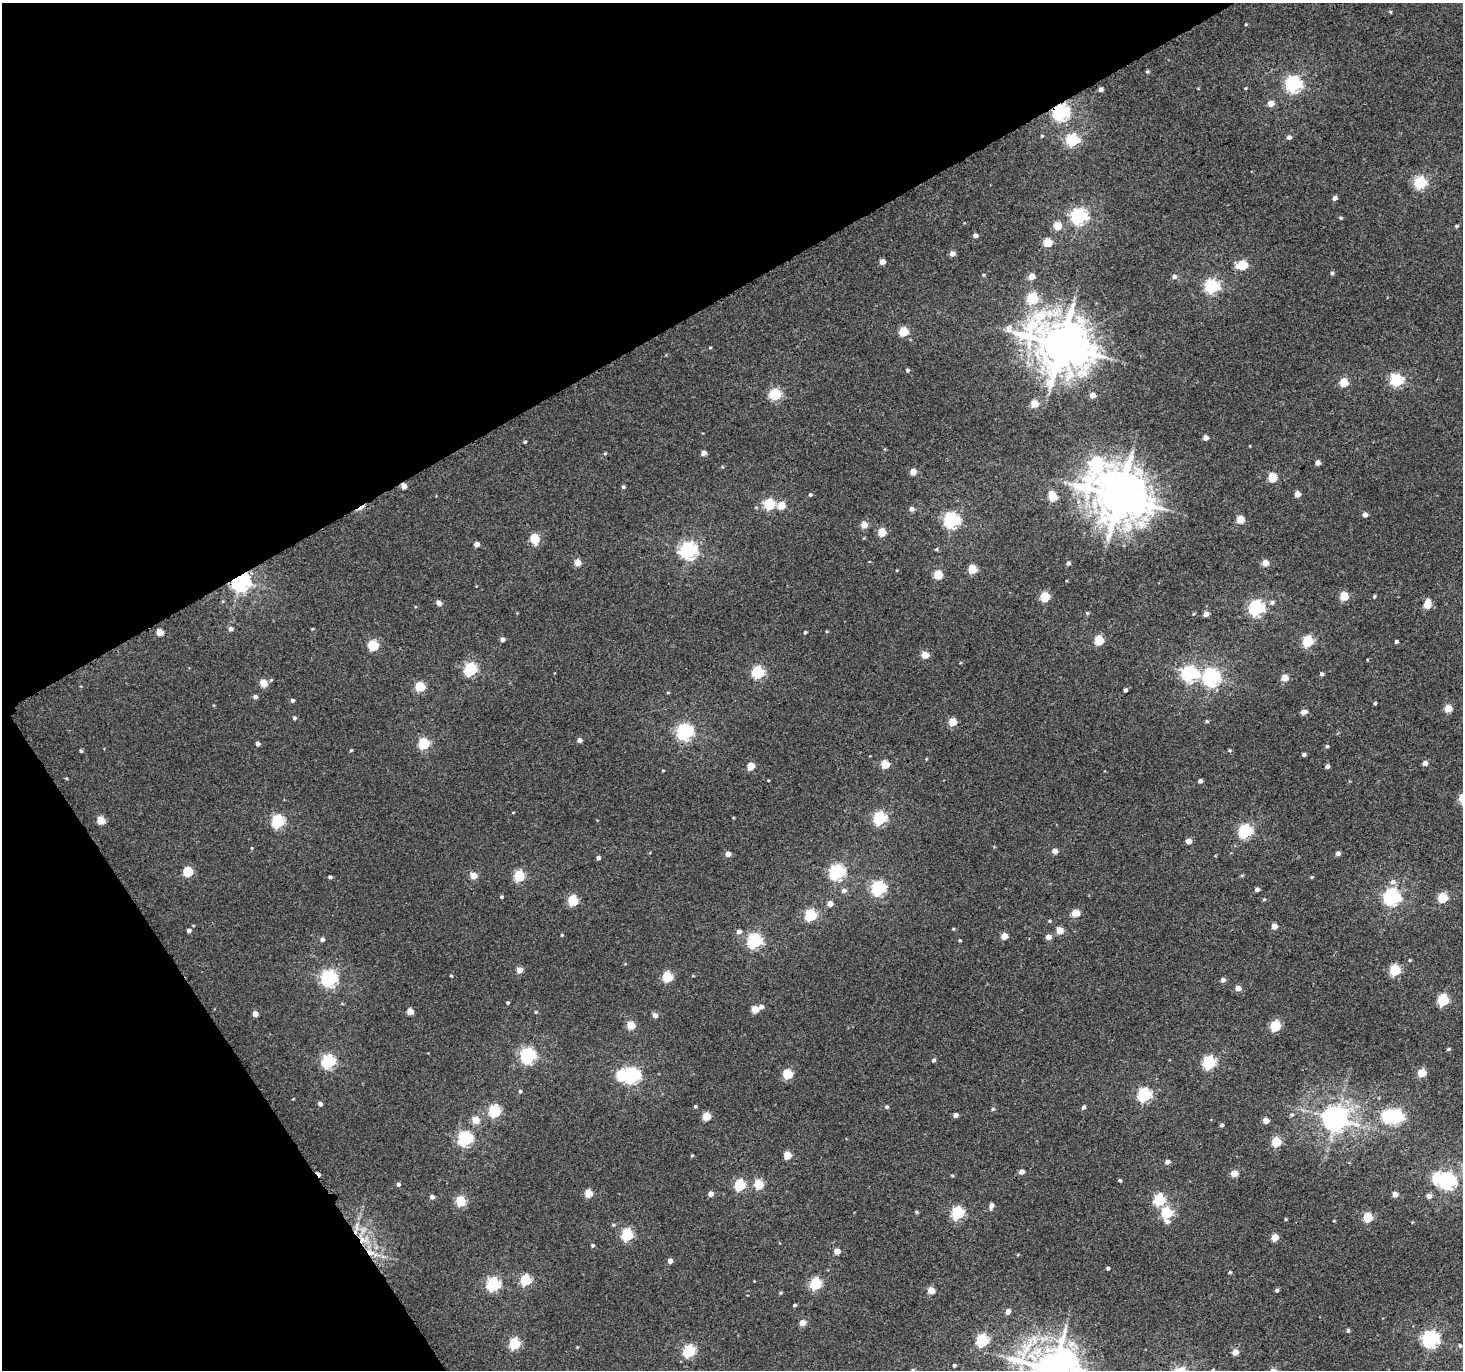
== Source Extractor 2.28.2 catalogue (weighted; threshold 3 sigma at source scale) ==
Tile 5 of 4 x 4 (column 1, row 2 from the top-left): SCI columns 22-1482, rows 2926-4293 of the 5883 x 5787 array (HDU 1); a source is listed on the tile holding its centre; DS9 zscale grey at full resolution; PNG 1465 x 1372 px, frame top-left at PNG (2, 3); no overlay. Shown black and unused: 29% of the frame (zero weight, under 3 of 4 exposures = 2% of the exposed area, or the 3 px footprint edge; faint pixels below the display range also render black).
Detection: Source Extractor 2.28.2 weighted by HDU 2 'WHT'; one run over the whole footprint, this tile lists its part. Background 0.00159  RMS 0.0052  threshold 0.0235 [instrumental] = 3 sigma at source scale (4.5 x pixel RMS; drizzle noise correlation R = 1.50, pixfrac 1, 0.0396/0.0396 arcsec/px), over >= 5 px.
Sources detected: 275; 3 inside a brighter object's white glare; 2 cosmic-ray / hot-pixel residue — not listed; the other 270 listed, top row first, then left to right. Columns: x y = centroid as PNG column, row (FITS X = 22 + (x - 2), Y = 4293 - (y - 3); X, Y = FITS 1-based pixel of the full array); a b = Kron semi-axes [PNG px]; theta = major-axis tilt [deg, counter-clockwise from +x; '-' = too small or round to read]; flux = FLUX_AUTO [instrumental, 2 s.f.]
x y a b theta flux
1390 12 5 3 - 0.53
1246 24 4 3 - 0.45
1147 71 5 4 - 0.76
1293 84 6 6 - 150
1246 88 4 3 - 0.42
1101 89 4 4 - 1.5
1271 103 5 5 - 5.6
1060 112 6 6 - 180
1042 136 5 4 - 0.53
1289 137 5 5 - 1.7
1072 140 6 6 - 69
1420 183 6 6 - 63
1335 198 5 4 - 2.1
1079 216 6 6 - 160
1341 218 5 4 - 0.69
1057 226 5 5 - 12
1456 226 5 4 - 0.83
975 235 5 4 - 1.8
1048 242 5 5 - 16
952 254 5 5 - 3.5
882 262 4 4 - 4
1243 265 5 5 - 23
1237 266 6 6 - 2.9
1332 273 5 5 - 0.92
983 275 4 4 - 0.6
1031 276 5 4 - 7.7
1174 276 5 5 - 1.9
1212 286 6 6 - 94
1032 299 5 5 - 42
903 331 5 5 - 21
1061 345 17 15 -28 2600
710 347 4 3 - 0.5
907 370 5 5 - 0.99
1397 380 6 6 - 64
1344 382 5 5 - 18
775 394 5 5 - 50
1092 395 4 4 - 5.1
1034 404 5 5 - 14
1205 438 4 4 - 3.7
525 442 4 4 - 0.77
1250 446 3 2 - 0.33
885 449 4 4 - 0.48
703 453 4 4 - 3
605 454 5 4 - 0.58
1096 462 56 21 63 71
1318 463 4 4 - 3.2
722 467 5 4 - 0.57
913 472 4 4 - 6.8
1272 477 5 5 - 22
404 486 4 4 - 4.7
623 487 4 4 - 0.9
810 494 4 4 - 0.86
1297 494 4 4 - 5.6
1053 497 7 5 -63 17
1119 497 14 13 - 2500
769 504 5 5 - 42
781 506 5 5 - 11
912 509 5 5 - 2.4
1365 515 4 4 - 2.6
1240 519 5 5 - 13
951 520 6 6 - 150
864 525 5 5 - 7.2
882 532 5 5 - 16
535 539 6 5 - 23
477 544 4 4 - 3.6
936 549 5 4 - 0.68
689 550 7 6 - 180
578 562 4 4 - 8.1
1068 563 5 4 - 1.4
1265 563 4 4 - 7.1
972 569 5 5 - 19
897 570 4 3 - 0.43
938 574 5 5 - 20
240 581 7 6 - 320
1344 596 5 5 - 16
1374 596 3 3 - 0.81
1045 597 5 5 - 22
1272 602 6 5 - 1.4
439 603 4 4 - 3.9
1427 604 7 5 83 13
1256 608 6 6 - 130
1087 613 5 4 - 0.65
1206 614 4 4 - 3.2
230 629 4 4 - 2.2
312 629 4 3 - 0.48
827 631 4 3 - 0.48
160 632 5 4 - 8.4
805 632 3 3 - 0.72
502 639 4 4 - 2.2
1099 640 5 5 - 23
1308 641 5 5 - 42
1396 642 3 3 - 1.2
373 645 5 5 - 35
925 655 5 5 - 9.3
470 669 6 6 - 71
758 672 6 5 - 63
1189 674 7 6 - 140
1322 674 4 4 - 1.3
1211 677 7 6 - 180
1284 678 5 4 - 9.3
263 683 5 5 - 11
420 686 5 5 - 26
1125 690 4 3 - 1.3
255 697 5 4 - 1.9
292 700 4 4 - 1.2
1375 703 4 3 - 0.7
1448 708 5 5 - 11
1304 712 5 4 - 4.5
294 718 4 4 - 1.3
1207 721 4 4 - 0.86
952 722 5 5 - 12
685 732 6 6 - 150
579 740 4 4 - 2.8
424 743 5 5 - 43
258 744 4 4 - 2.2
1327 746 4 4 - 0.76
351 750 5 3 - 0.5
1229 750 5 4 - 0.62
81 751 4 3 - 0.83
1304 754 4 4 - 1.2
1425 763 5 4 - 3.1
885 764 5 5 - 16
751 766 5 5 - 12
1327 766 5 4 - 1.7
663 770 4 3 - 0.42
66 778 4 3 - 0.52
768 780 3 2 - 0.39
1200 781 4 4 - 2
513 812 4 3 - 0.43
879 818 6 6 - 80
101 820 5 5 - 14
278 821 6 6 - 69
1245 831 6 6 - 87
1189 841 4 4 - 5
252 848 4 4 - 0.45
1054 851 4 4 - 3.9
1338 853 4 4 - 2.2
728 854 4 4 - 4.2
598 858 4 4 - 1.5
188 871 5 5 - 27
837 872 6 6 - 130
473 875 5 4 - 8
1242 875 6 3 19 0.57
519 876 5 5 - 40
330 877 4 3 - 1.2
1312 877 5 4 - 0.53
1392 882 8 6 18 2.6
878 888 6 6 - 100
1257 889 4 4 - 2.1
844 890 6 5 - 1.9
501 897 4 4 - 0.71
1392 897 6 6 - 170
1442 898 5 5 - 27
1264 899 5 4 - 0.62
573 900 5 5 - 34
830 904 5 5 - 4.2
1076 913 5 5 - 13
811 915 5 5 - 54
1049 921 4 4 - 0.58
1274 926 4 4 - 5
953 929 4 3 - 0.5
189 930 4 4 - 1.4
1060 930 5 5 - 8.9
739 932 6 5 - 2.1
562 935 4 3 - 0.49
1004 936 5 4 - 8.4
1048 937 5 5 - 3.5
322 939 5 4 - 1.8
960 940 3 3 - 0.69
754 941 6 6 - 100
520 970 4 4 - 6.3
1395 970 5 5 - 39
451 975 4 3 - 0.5
667 977 5 5 - 33
329 978 6 6 - 160
1223 980 5 5 - 1.7
1238 988 5 4 - 4.4
1443 1000 5 5 - 48
508 1003 4 4 - 0.84
761 1007 5 4 - 2.4
755 1009 5 5 - 11
410 1012 5 5 - 6.8
536 1012 4 4 - 0.62
255 1014 4 4 - 4.1
655 1015 5 4 - 3.4
631 1025 5 5 - 15
1275 1026 5 5 - 35
1448 1049 5 3 - 0.67
528 1056 6 6 - 130
933 1060 5 5 - 1.1
328 1061 6 6 - 86
1209 1063 6 6 - 75
1422 1073 5 5 - 18
787 1074 5 5 - 27
621 1075 6 5 - 30
632 1075 6 6 - 150
520 1091 4 4 - 0.91
1144 1095 6 6 - 87
320 1104 4 4 - 2.2
695 1106 4 4 - 0.78
887 1107 5 4 - 0.98
1083 1107 5 4 - 1.6
993 1109 5 4 - 0.86
495 1111 6 5 - 56
955 1115 4 4 - 2.2
1292 1115 6 4 21 0.75
706 1116 5 5 - 17
1397 1117 6 6 - 79
1335 1119 8 8 - 630
476 1120 5 5 - 9.8
1266 1120 4 4 - 6
1222 1125 4 4 - 1.1
465 1139 6 6 - 110
1276 1142 5 5 - 23
692 1155 4 4 - 0.54
787 1155 5 5 - 14
1167 1162 4 4 - 3
1021 1172 4 4 - 3.1
1234 1173 5 4 - 8.8
952 1176 5 3 - 0.59
1120 1180 4 3 - 0.82
1448 1181 7 6 - 180
398 1184 4 4 - 1.6
759 1184 5 5 - 23
740 1185 5 5 - 47
588 1193 5 5 - 13
711 1194 4 4 - 3.8
1395 1194 4 4 - 4
1429 1196 5 5 - 2.7
432 1197 4 4 - 2.3
1159 1200 6 5 - 49
461 1201 5 5 - 30
991 1206 7 4 81 2.3
916 1212 5 4 - 0.74
957 1213 6 6 - 59
1166 1213 5 5 - 43
1368 1217 5 5 - 26
1286 1219 4 3 - 0.57
1167 1221 8 6 -22 2.2
1334 1221 4 3 - 0.4
613 1225 6 4 -20 0.75
627 1235 6 5 - 55
1275 1237 5 5 - 9.2
362 1240 11 7 -83 4.5
593 1245 4 4 - 0.98
837 1251 4 4 - 6.3
370 1252 11 6 -26 3.8
670 1261 4 4 - 3.8
1108 1268 4 3 - 1.1
1230 1272 4 3 - 0.69
526 1280 5 5 - 38
493 1284 6 6 - 80
815 1284 6 5 - 51
931 1290 5 4 - 10
1277 1290 4 4 - 1.2
780 1293 5 4 - 0.64
795 1305 4 3 - 0.77
1008 1311 4 4 - 3.5
803 1323 5 4 - 6
1348 1331 5 4 - 1
1430 1339 7 6 - 160
982 1340 6 5 - 58
514 1343 5 5 - 42
1460 1346 6 4 -62 0.72
577 1347 3 3 - 0.43
689 1351 6 5 - 61
1235 1352 4 4 - 6.1
954 1365 4 4 - 0.86
1053 1370 14 13 - 2100
1213 1370 5 4 - 0.63
Overlapping masked pixels (flux is a lower limit): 5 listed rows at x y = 1060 112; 404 486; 240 581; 362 1240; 370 1252
Isophote crosses this tile's border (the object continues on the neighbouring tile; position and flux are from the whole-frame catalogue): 2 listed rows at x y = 1053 1370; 1213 1370